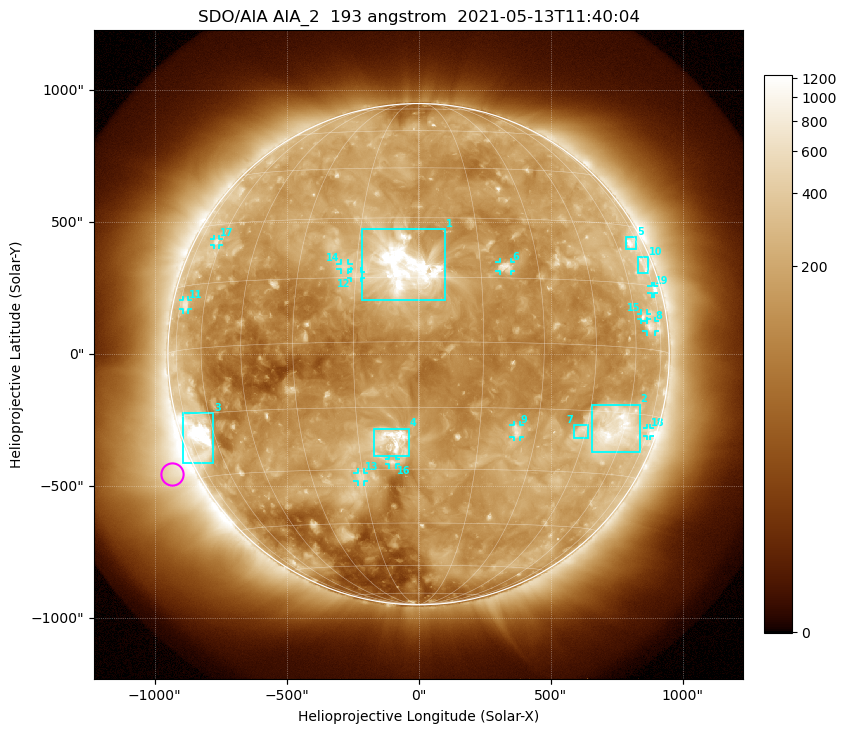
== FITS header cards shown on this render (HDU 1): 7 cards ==
TELESCOP= 'SDO/AIA '           / For AIA: SDO/AIA
INSTRUME= 'AIA_2   '           / For AIA: AIA_ATA1, AIA_ATA2, AIA_ATA3 or AIA_AT
WAVELNTH=                  193 / [angstrom] Wavelength
WAVEUNIT= 'angstrom'           / Wavelength unit: angstrom
DATE-OBS= '2021-05-13T11:40:04.843' / [ISO] Date when observation started; ISO 8
CTYPE1  = 'HPLN-TAN'           / CTYPE1: HPLN
CTYPE2  = 'HPLT-TAN'           / CTYPE2: HPLT

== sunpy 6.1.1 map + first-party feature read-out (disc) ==
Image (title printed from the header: SDO/AIA AIA_2  193 angstrom  2021-05-13T11:40:04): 1024 x 1024 px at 2.4 arcsec/px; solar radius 950 arcsec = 396 px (full disc in frame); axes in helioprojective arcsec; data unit not stated in the header (colour bar unlabelled)
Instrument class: DISC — disc imager (sunpy class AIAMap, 193 A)
Bright regions (active regions / flare kernels): reference = the median radial profile (limb darkening/brightening removed); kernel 9 px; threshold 5 sigma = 310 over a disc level ~143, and >= 1.15x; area >= 12 px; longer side >= 9 px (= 22 arcsec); searched inside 0.97 R_sun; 19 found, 19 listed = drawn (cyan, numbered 1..; 12 of them under ~33 arcsec drawn as corner ticks so the feature stays visible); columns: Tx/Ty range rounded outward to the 5 arcsec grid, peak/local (2 s.f.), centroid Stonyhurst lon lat
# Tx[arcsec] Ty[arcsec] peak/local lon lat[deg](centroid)
1 -215..100 205..475 16 -4 +17
2 655..840 -375..-190 7.4 +55 -19
3 -895..-775 -415..-220 13 -68 -20
4 -170..-35 -390..-280 8.7 -6 -23
5 785..825 395..445 5.2 +69 +25
6 305..350 315..350 5.3 +21 +18
7 590..640 -320..-265 4.1 +44 -20
8 865..895 85..125 3.8 +68 +5
9 360..385 -315..-265 4.2 +25 -20
10 830..870 305..370 2.9 +72 +20
11 -895..-870 170..205 3.1 -71 +10
12 -255..-215 290..315 3.5 -15 +16
13 -230..-205 -485..-445 3.8 -16 -32
14 -295..-265 320..345 3.3 -18 +18
15 840..865 130..155 3.4 +65 +7
16 -110..-85 -420..-395 3.8 -7 -28
17 -775..-755 415..440 3.1 -63 +25
18 865..875 -310..-280 2.9 +75 -19
19 880..890 230..260 3.3 +74 +14
Off-limb structures (1.02-1.3 R_sun): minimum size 162 px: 5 found; the strongest spans PA ~90..145 deg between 1.02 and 1.3 R_sun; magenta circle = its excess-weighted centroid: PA ~115 deg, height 1.09 R_sun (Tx ~-935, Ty ~-450 arcsec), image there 4.6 x the reference